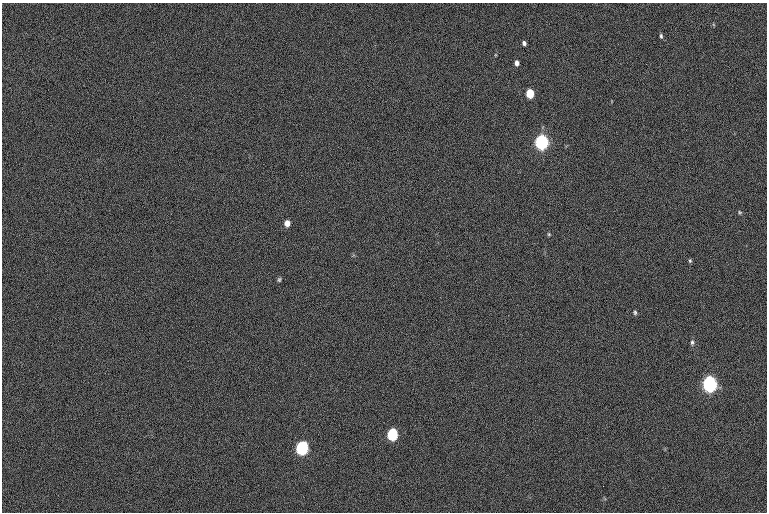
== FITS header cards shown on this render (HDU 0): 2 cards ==
NAXIS1  =                 765  / length of data axis 1
NAXIS2  =                 510  / length of data axis 2

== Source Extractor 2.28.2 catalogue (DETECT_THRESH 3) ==
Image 765 x 510 px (HDU 0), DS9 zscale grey, 1 PNG px = 1 image px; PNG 769 x 514 px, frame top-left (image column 1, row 510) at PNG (2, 3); no overlay
Background -67.9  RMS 13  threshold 39.5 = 3 sigma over >= 5 px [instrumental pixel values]
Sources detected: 15; all 15 listed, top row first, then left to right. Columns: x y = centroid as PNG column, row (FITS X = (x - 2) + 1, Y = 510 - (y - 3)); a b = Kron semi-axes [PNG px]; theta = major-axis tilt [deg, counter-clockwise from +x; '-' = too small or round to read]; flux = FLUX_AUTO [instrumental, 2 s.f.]
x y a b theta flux
661 36 6 4 -76 1500
524 43 4 4 - 2300
517 63 5 4 - 3800
530 93 6 5 - 31000
542 141 7 6 - 290000
740 212 5 4 - 1100
287 223 7 6 - 5600
549 234 5 4 - 1100
690 261 5 4 - 1200
279 280 6 4 74 1300
635 312 6 5 - 1500
692 342 7 5 89 1800
710 383 8 6 -82 340000
393 434 8 6 83 63000
302 447 8 7 - 120000